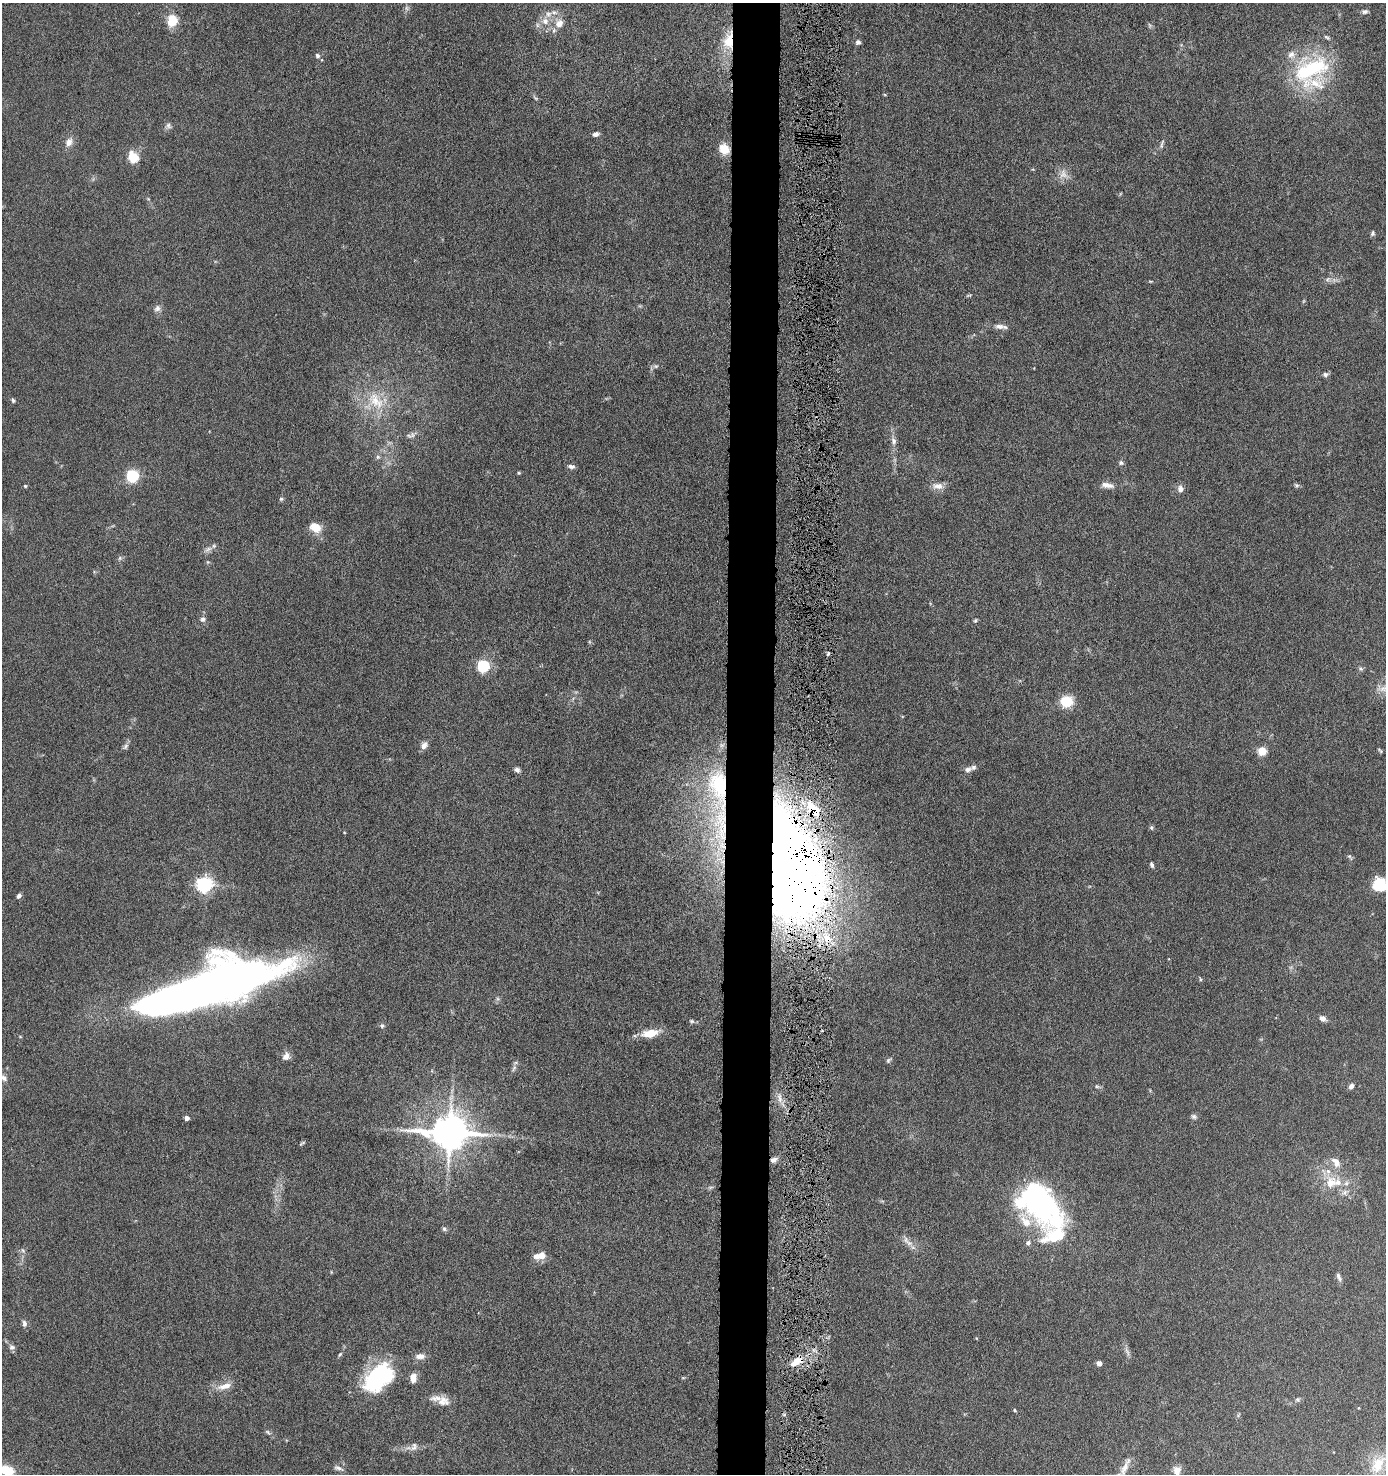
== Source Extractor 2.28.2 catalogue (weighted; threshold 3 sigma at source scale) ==
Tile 5 of 3 x 3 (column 2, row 2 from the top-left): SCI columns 1495-2878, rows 1477-2948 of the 4507 x 4427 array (HDU 1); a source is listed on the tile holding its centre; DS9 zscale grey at full resolution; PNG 1388 x 1476 px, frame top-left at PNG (2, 3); no overlay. Shown black and unused: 4% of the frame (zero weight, under 6 of 11 exposures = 3% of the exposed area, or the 3 px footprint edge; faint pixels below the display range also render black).
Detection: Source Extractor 2.28.2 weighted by HDU 2 'WHT'; one run over the whole footprint, this tile lists its part. Background 0.0677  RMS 0.0054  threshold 0.022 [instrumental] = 3 sigma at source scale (4.09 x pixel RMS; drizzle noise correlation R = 1.36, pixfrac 0.8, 0.05/0.05 arcsec/px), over >= 5 px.
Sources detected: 135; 1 too faint to see at this stretch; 2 inside a brighter object's white glare — not listed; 16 inside a brighter listed object's ellipse — not listed separately; the other 116 listed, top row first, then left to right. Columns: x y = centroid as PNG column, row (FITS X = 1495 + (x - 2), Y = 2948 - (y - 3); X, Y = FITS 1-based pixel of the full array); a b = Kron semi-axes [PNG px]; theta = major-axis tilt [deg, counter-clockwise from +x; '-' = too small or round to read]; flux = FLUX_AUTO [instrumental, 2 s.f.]
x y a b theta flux
554 12 10 6 -10 2.1
1365 12 8 6 0 1.4
172 20 10 8 79 14
545 21 11 11 - 4.9
559 24 13 11 57 5.4
1149 25 7 4 -71 0.81
728 41 25 14 81 14
858 42 5 5 - 1.7
317 56 6 5 - 1.2
1311 69 49 32 29 51
168 126 8 8 - 1.6
596 134 7 5 14 1.9
69 142 12 9 61 3.5
1162 144 15 4 73 1.4
724 149 10 9 - 9.2
133 158 6 5 - 30
1063 174 13 13 - 4.3
1373 233 6 4 71 0.95
1328 279 7 5 45 1.2
1150 281 5 3 - 0.47
968 295 8 2 21 0.61
157 308 9 8 - 2.1
1000 326 16 7 -8 3
656 366 7 5 -1 1
1325 374 8 6 11 1.4
13 400 6 4 -69 0.85
376 401 31 18 -47 18
412 435 9 5 -80 1.5
893 441 11 7 -84 2.4
378 457 6 5 - 0.96
1121 463 7 5 -25 1.1
571 466 8 5 -8 1.7
519 473 4 4 - 0.57
132 475 6 6 - 60
1107 485 18 7 -9 3.3
1296 485 7 6 - 0.94
25 486 4 4 - 0.66
938 486 16 8 -5 3.9
1180 489 10 8 -90 2.3
281 499 6 5 - 0.81
315 527 12 9 -27 7.7
208 549 12 6 33 2.2
120 558 6 5 - 0.96
203 619 7 6 - 1.6
975 620 6 4 47 0.77
828 654 5 3 - 0.74
483 666 6 5 - 69
1361 669 6 6 - 1.1
1384 688 19 8 13 3.9
1067 701 14 13 - 11
424 745 10 7 47 2.7
126 746 10 6 55 1.4
1262 751 5 5 - 20
1380 751 7 3 -42 0.64
968 769 9 7 15 2.1
517 770 7 6 - 1.5
718 786 56 26 -81 57
815 810 14 13 - 14
1151 827 6 5 - 0.85
1350 857 10 5 -57 1
785 864 70 36 -73 1500
1152 865 6 4 -68 1.2
204 884 6 6 - 150
1379 885 15 14 - 14
19 896 6 5 - 1.6
827 938 14 11 -65 11
1200 979 6 4 -72 0.57
210 986 123 31 18 520
1322 1018 7 6 - 2.5
692 1021 8 5 -26 0.96
382 1026 7 5 -57 1
650 1033 16 7 11 10
286 1056 10 8 59 2.8
888 1060 8 5 51 0.93
514 1068 9 4 55 1.3
3 1078 11 7 -39 2.5
1097 1086 6 4 -28 0.86
1351 1086 6 4 61 2.2
779 1098 17 7 -78 3.8
1194 1116 8 6 -29 1.2
186 1118 4 4 - 2.8
449 1132 12 9 -1 1500
302 1143 8 3 33 0.7
774 1160 10 7 19 2.4
1336 1162 18 10 -53 4.8
1330 1183 19 16 71 11
711 1187 7 4 18 0.8
1345 1192 9 7 39 2.1
1039 1201 64 32 -65 110
444 1229 6 6 - 1.1
909 1243 12 6 -33 3.1
1028 1243 7 6 - 1.6
23 1250 8 5 -67 1.2
541 1255 10 10 - 4.3
1339 1277 11 5 -69 1.5
24 1323 9 6 -85 1.8
976 1338 4 3 - 0.35
12 1347 9 7 -16 1.6
1127 1352 13 4 -63 1.7
340 1354 7 4 53 0.77
420 1356 13 7 3 3.2
796 1362 21 9 34 7.8
1099 1363 4 4 - 4.2
378 1378 41 23 55 44
413 1378 11 7 84 4.4
225 1386 22 8 14 5.3
1297 1399 6 6 - 1
443 1401 17 13 -9 5.2
1015 1410 4 3 - 0.66
267 1432 8 4 -34 0.99
414 1447 14 9 58 2.7
1378 1464 31 17 52 14
1125 1467 28 7 66 5.1
338 1468 14 5 -16 1.8
6 1470 15 9 -20 14
1177 1470 11 10 - 3.5
Overlapping masked pixels (flux is a lower limit): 7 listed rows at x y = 728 41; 718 786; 815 810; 785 864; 827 938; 774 1160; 796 1362
Isophote crosses this tile's border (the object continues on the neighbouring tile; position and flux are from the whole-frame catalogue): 7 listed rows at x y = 1384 688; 1379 885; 3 1078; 1378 1464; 1125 1467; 6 1470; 1177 1470